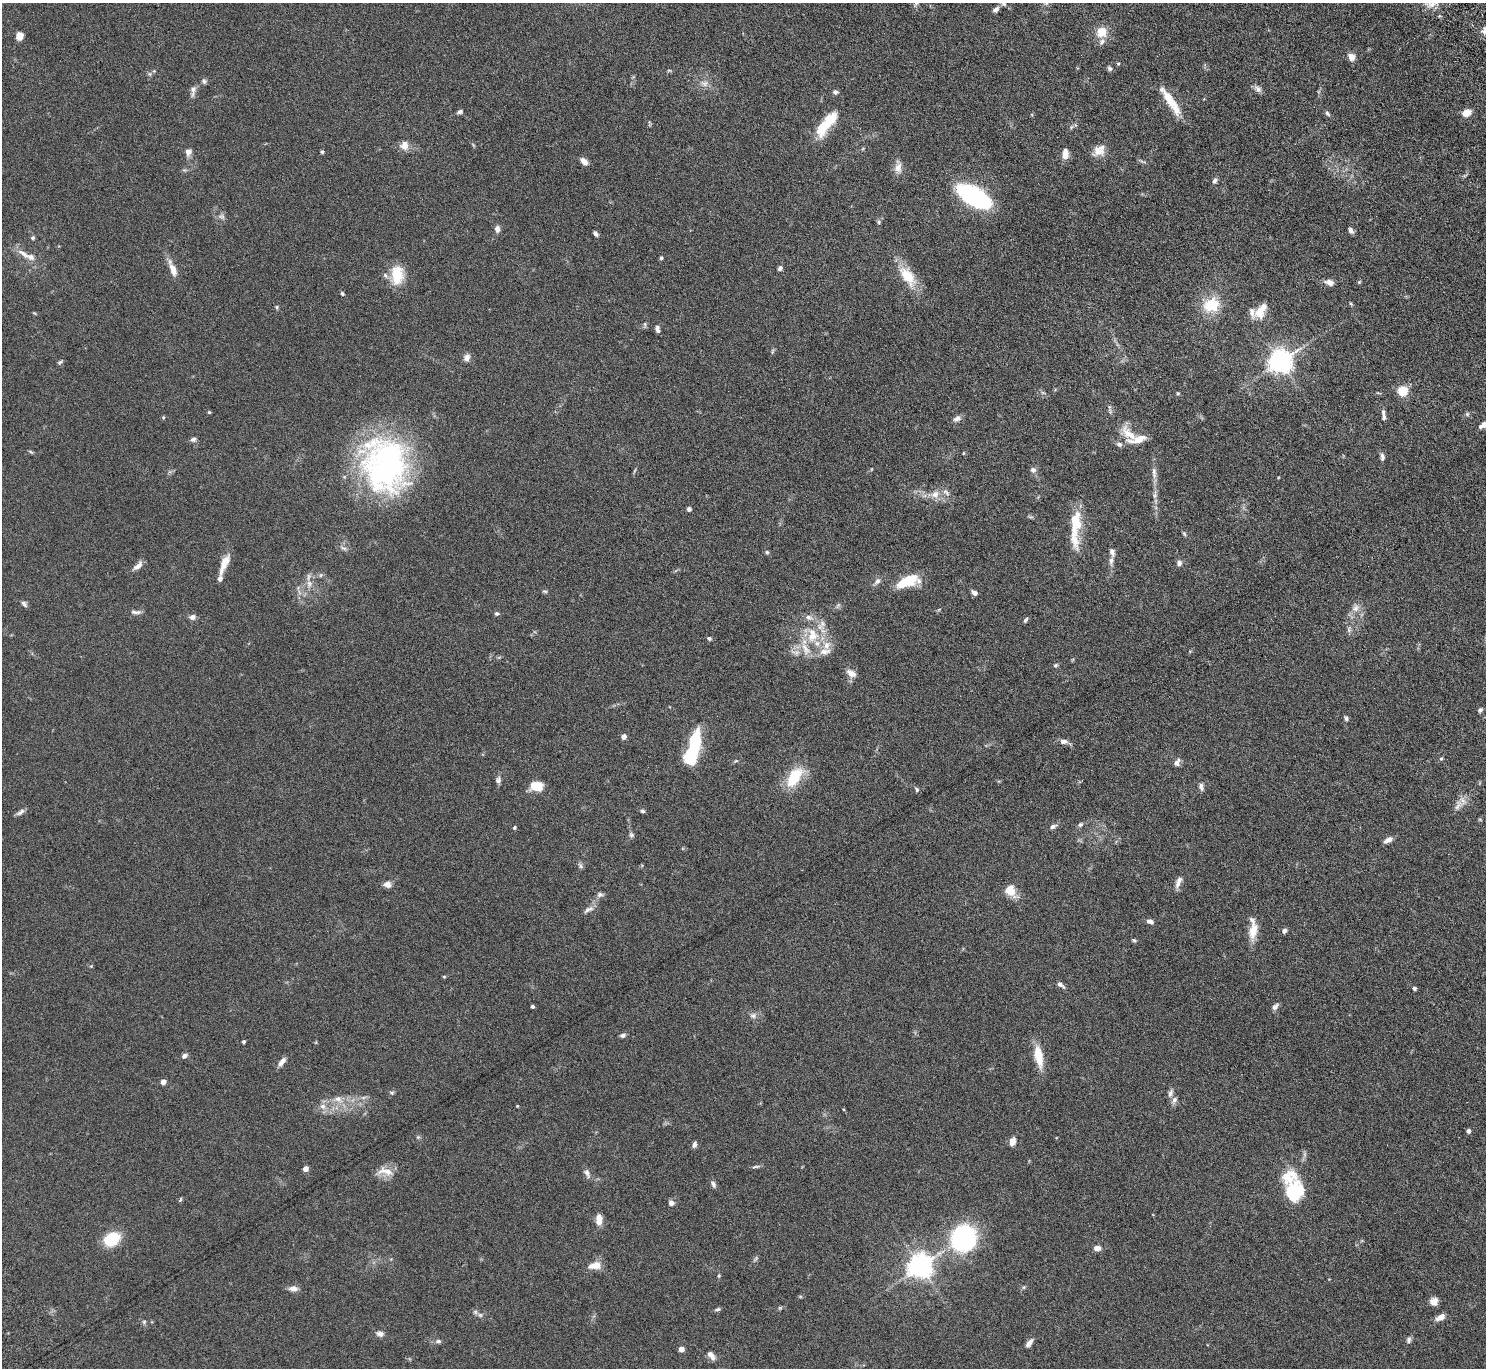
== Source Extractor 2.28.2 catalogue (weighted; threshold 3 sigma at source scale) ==
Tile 10 of 4 x 4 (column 2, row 3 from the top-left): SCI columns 1536-3019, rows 1559-2924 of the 6037 x 5985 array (HDU 1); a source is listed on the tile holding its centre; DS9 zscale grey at full resolution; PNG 1488 x 1370 px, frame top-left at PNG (2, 3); no overlay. Nothing masked; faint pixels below the display range render black.
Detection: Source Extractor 2.28.2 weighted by HDU 2 'WHT'; one run over the whole footprint, this tile lists its part. Background 0.0883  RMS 0.0051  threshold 0.021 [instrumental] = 3 sigma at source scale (4.09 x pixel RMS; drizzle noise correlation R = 1.36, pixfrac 0.8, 0.05/0.05 arcsec/px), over >= 5 px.
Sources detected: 202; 2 too faint to see at this stretch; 3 inside a brighter object's white glare — not listed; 16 inside a brighter listed object's ellipse — not listed separately; the other 181 listed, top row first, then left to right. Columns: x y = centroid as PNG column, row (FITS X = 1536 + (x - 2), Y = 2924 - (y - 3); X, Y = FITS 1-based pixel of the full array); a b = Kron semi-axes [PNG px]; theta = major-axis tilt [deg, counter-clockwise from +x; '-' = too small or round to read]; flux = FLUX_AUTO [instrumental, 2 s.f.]
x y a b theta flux
1432 3 18 12 10 5.6
996 9 8 5 44 1.7
1101 32 12 11 - 6.8
19 36 8 7 - 3.7
1351 57 7 6 - 3.4
1118 63 5 3 - 0.49
1110 68 7 5 -44 0.99
154 71 5 4 - 0.52
150 74 6 4 -71 0.66
204 81 7 6 - 0.96
704 83 11 8 -10 2.5
1258 89 12 7 -36 1.7
193 91 15 6 83 2
835 92 7 6 - 1.2
1168 98 32 10 -59 9.1
460 112 7 5 25 1.1
1327 113 7 5 -50 0.93
1466 113 9 6 19 4.8
823 126 32 14 56 12
404 145 12 11 - 3.5
473 145 6 3 -71 0.52
1099 151 17 12 36 4.9
188 152 10 8 71 2.2
322 152 4 4 - 0.68
1065 154 11 7 83 4.3
584 161 10 6 -41 2.3
898 168 14 10 78 3.3
1215 181 7 5 66 1.3
974 196 30 13 -31 74
221 216 10 5 -1 1.3
879 222 6 4 -90 0.69
497 229 9 7 -86 1.8
1351 230 8 5 -57 1.3
595 234 6 4 -46 1.2
33 238 5 5 - 0.83
24 254 23 7 -36 4.1
661 258 5 4 - 0.7
780 268 6 5 - 1.1
173 270 20 8 -71 4.3
397 275 24 16 89 11
908 276 26 13 -55 13
1359 282 5 4 - 0.51
1329 283 11 6 -18 2.6
342 293 5 4 - 0.67
1351 304 5 4 - 0.49
1211 305 19 15 21 14
277 307 5 4 - 0.66
1260 311 16 10 83 6
658 329 8 5 -78 1.5
773 351 6 4 70 0.62
467 357 9 8 - 2.1
1280 361 8 7 - 380
60 362 7 4 36 0.7
1402 391 5 5 - 29
1043 393 6 4 -19 0.68
1178 393 5 4 - 0.5
209 412 4 4 - 0.48
1467 414 6 5 - 0.73
1383 415 14 4 -82 1.5
163 417 5 4 - 0.45
957 418 11 7 23 1.8
1129 434 26 11 -46 7.5
193 439 8 6 19 1.2
1119 444 8 6 -11 1.4
31 452 7 4 -44 0.58
963 453 5 3 - 0.41
1382 457 9 5 -86 1.4
385 465 63 49 -77 110
1033 470 7 7 - 1.6
1154 473 18 6 -86 2.8
946 492 13 5 -41 1.7
935 494 10 10 - 3.7
1155 495 12 6 82 1.9
689 509 4 4 - 1.2
1075 522 38 13 87 14
1184 534 8 4 -69 0.69
767 552 5 5 - 0.65
1112 552 10 6 -77 1.7
1179 563 7 6 - 1.6
224 564 25 7 67 5.7
138 566 13 6 43 2.6
321 575 6 4 71 0.61
877 581 11 7 48 1.7
907 581 24 10 19 15
309 584 11 6 -75 2.3
545 591 7 4 -18 0.66
974 593 5 4 - 2.1
24 604 9 5 -53 1.1
1355 608 11 8 45 2.7
136 612 14 5 -2 1.5
496 613 5 5 - 0.85
192 617 7 6 - 1.9
808 617 10 7 -25 2.1
1025 620 7 4 50 0.89
1349 629 9 4 -82 1.1
812 636 19 14 31 11
709 638 6 5 - 0.86
825 651 17 9 7 4
1055 665 7 4 40 0.73
851 673 13 8 -31 3.1
1480 710 7 5 60 0.89
1346 718 7 5 -59 0.92
624 737 4 4 - 3.1
695 740 18 10 70 20
1064 741 10 6 -3 2.1
690 755 14 9 -74 20
1441 759 5 4 - 0.59
736 761 6 3 -16 0.5
1177 762 10 6 59 1.8
794 777 27 14 55 15
498 780 9 7 81 1.4
536 786 13 8 -2 9
1201 787 11 6 -81 1.5
917 789 6 5 - 0.82
1458 805 18 10 57 3.5
642 811 6 5 - 0.78
20 812 13 5 39 1.5
1080 825 7 6 - 0.99
1053 826 8 5 26 1.4
514 827 5 4 - 0.62
631 835 7 6 - 0.97
1388 840 11 5 31 2.3
580 866 8 5 -51 1
387 884 10 8 -14 2.1
1177 884 12 7 67 2.1
1010 890 15 11 -62 5.7
600 895 8 6 8 1.2
588 909 16 6 28 2.1
1150 921 8 5 -22 1.8
1253 931 22 10 79 6.5
1284 931 6 5 - 1.4
1134 940 6 4 -42 0.64
444 977 4 4 - 0.46
1060 985 11 5 -37 1.7
1414 988 4 4 - 0.89
532 1006 3 3 - 0.85
1275 1007 10 6 45 1.6
753 1016 9 8 - 1.8
622 1035 7 5 8 1.2
243 1042 3 3 - 0.8
184 1056 8 5 31 1.4
1038 1056 27 9 -80 9.5
282 1062 12 6 51 2.4
163 1082 4 4 - 3.1
392 1093 6 4 -17 0.67
1170 1093 11 6 70 1.5
338 1099 11 9 -21 3.4
1174 1100 8 7 - 1.6
323 1106 9 8 - 2.7
517 1106 3 3 - 0.37
1468 1131 4 4 - 1.9
418 1137 5 5 - 0.62
1012 1142 7 5 69 4.1
694 1144 8 5 73 1.3
756 1167 12 3 6 0.94
305 1169 4 4 - 3.8
385 1171 24 10 -8 5.5
587 1173 12 6 -64 1.8
713 1184 10 5 -64 1.4
1294 1194 20 15 -78 16
180 1200 7 3 71 0.52
671 1203 7 6 - 1.9
599 1220 11 7 -90 4.2
964 1238 24 22 87 56
112 1239 12 9 30 21
1097 1248 7 6 - 2.4
595 1265 15 8 11 4.6
920 1266 8 7 - 430
719 1276 7 3 82 0.6
293 1289 12 7 -2 2.4
1434 1302 8 8 - 3.4
717 1309 7 4 17 0.84
480 1315 8 5 -44 1.1
1440 1317 11 6 31 3.1
144 1322 6 5 - 0.7
380 1334 9 7 -6 2
1409 1340 9 6 85 1.3
438 1341 9 5 0 1.1
1029 1343 11 6 52 2
681 1349 4 4 - 4.1
711 1355 11 6 -49 2.8
Isophote crosses this tile's border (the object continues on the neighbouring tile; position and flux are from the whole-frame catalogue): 1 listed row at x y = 1432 3